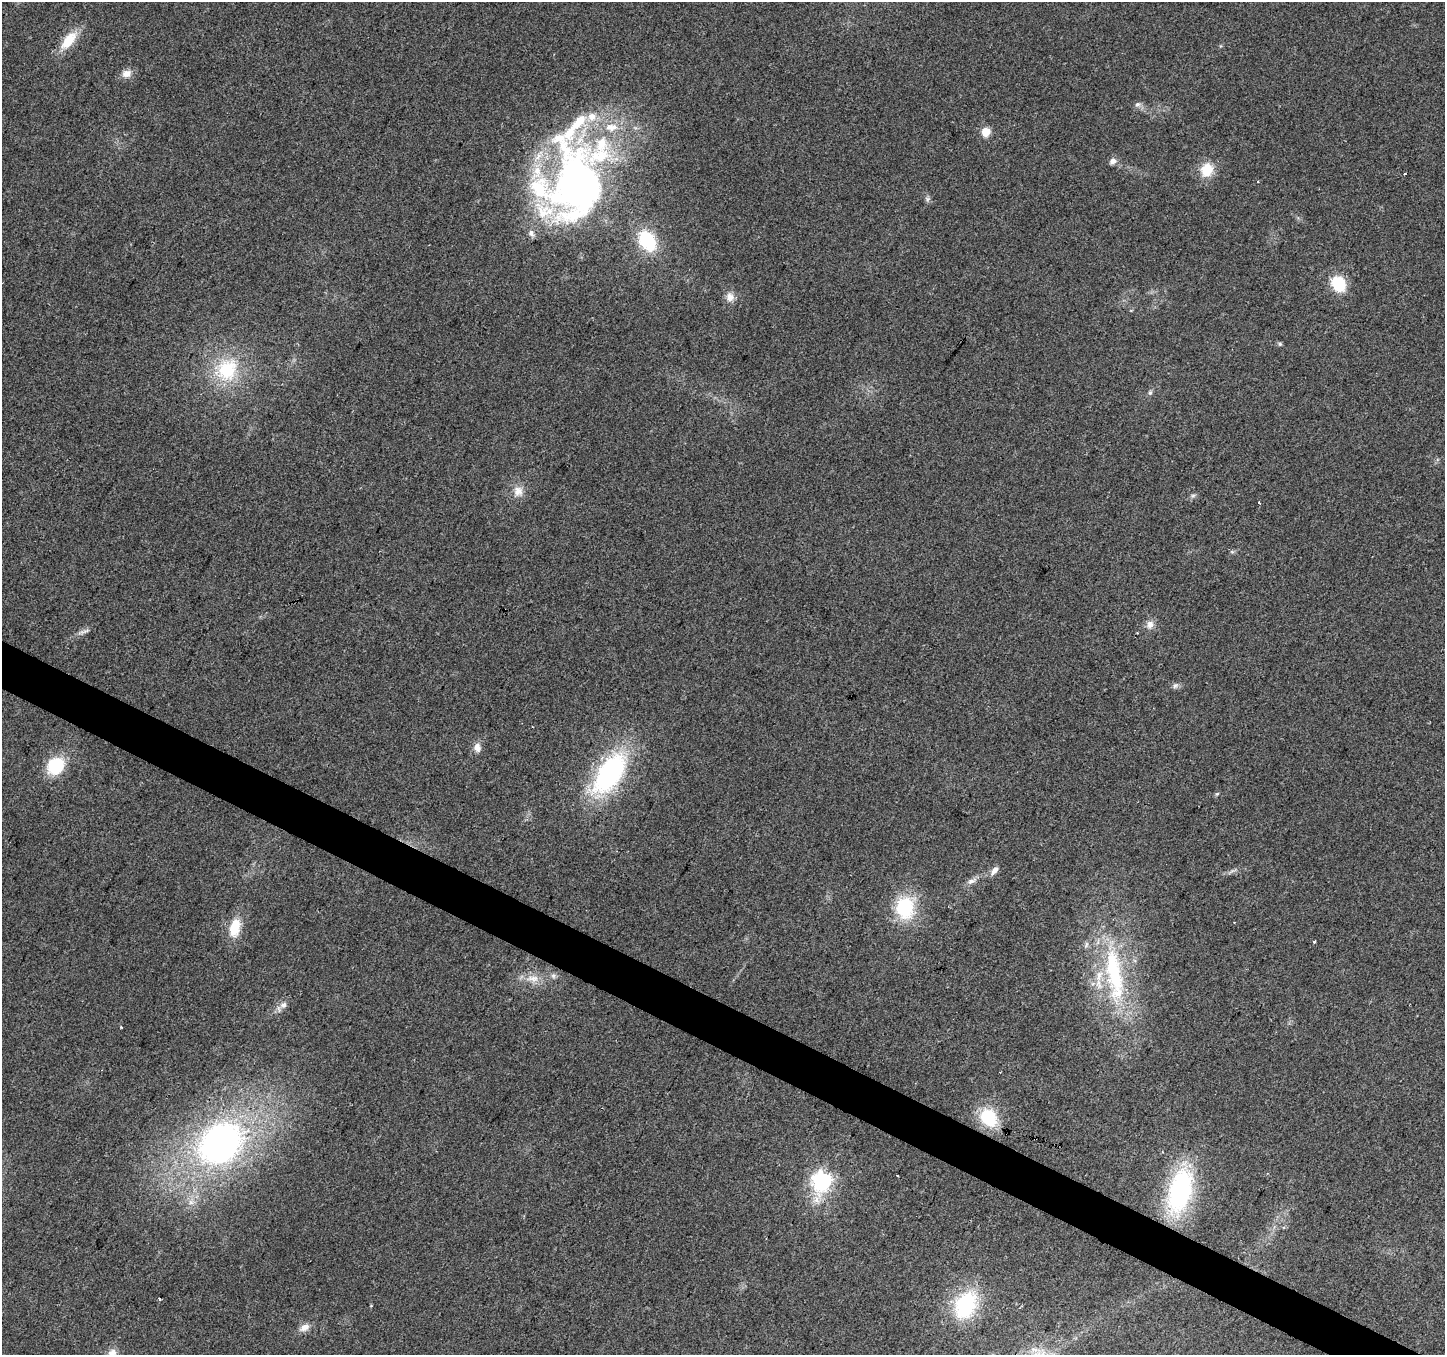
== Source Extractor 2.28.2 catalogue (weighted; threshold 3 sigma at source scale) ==
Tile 6 of 4 x 4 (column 2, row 2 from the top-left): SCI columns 1451-2893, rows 2971-4323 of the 5780 x 5874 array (HDU 1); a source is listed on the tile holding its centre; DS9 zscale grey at full resolution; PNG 1447 x 1357 px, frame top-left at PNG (2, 2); no overlay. Shown black and unused: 3% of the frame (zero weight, under 2 of 3 exposures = <1% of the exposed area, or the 3 px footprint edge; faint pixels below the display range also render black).
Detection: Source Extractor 2.28.2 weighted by HDU 2 'WHT'; one run over the whole footprint, this tile lists its part. Background 0.0665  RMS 0.0074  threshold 0.0331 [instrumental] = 3 sigma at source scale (4.5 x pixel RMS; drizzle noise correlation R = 1.50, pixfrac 1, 0.0396/0.0396 arcsec/px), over >= 5 px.
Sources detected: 57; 1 inside a brighter object's white glare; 3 cosmic-ray / hot-pixel residue — not listed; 10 inside a brighter listed object's ellipse — not listed separately; the other 43 listed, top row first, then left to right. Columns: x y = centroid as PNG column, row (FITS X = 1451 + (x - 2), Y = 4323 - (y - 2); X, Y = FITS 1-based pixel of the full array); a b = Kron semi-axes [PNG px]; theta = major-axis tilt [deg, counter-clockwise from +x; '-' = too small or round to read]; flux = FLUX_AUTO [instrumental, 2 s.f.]
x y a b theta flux
69 40 20 10 51 19
126 73 13 10 18 5.6
1137 104 8 7 - 2.3
986 132 5 5 - 27
599 152 178 75 61 230
1113 161 10 7 31 3.3
1207 170 13 11 67 18
1404 173 3 3 - 1.6
928 199 6 6 - 1.7
647 241 18 12 -58 50
1338 284 14 12 -53 29
730 297 12 11 - 5.5
1280 344 6 5 - 1.2
227 370 34 28 65 46
1150 393 6 5 - 1.4
518 491 14 13 - 7.7
1193 496 7 4 1 1.5
1259 502 3 3 - 0.99
1150 624 11 9 69 5
83 632 22 3 19 2.7
1175 686 8 6 54 2.1
477 747 12 9 -73 5
56 766 15 12 48 41
610 773 36 19 56 140
1217 794 6 5 - 1.1
994 870 11 6 48 4.3
971 881 12 7 24 3.8
905 908 26 20 -87 43
235 928 23 12 77 18
1314 942 3 3 - 1.6
1086 944 9 4 69 1.8
1114 974 80 20 -81 84
533 978 20 10 -6 9.7
284 1005 9 7 70 3.4
121 1027 3 3 - 0.89
989 1117 21 17 -53 34
220 1144 41 33 39 280
822 1181 7 7 - 320
1180 1191 46 23 75 110
160 1299 3 3 - 2.4
965 1305 26 18 63 73
304 1327 15 9 27 5.4
112 1353 13 10 34 5.6
Isophote crosses this tile's border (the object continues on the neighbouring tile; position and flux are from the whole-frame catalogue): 1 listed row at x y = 112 1353